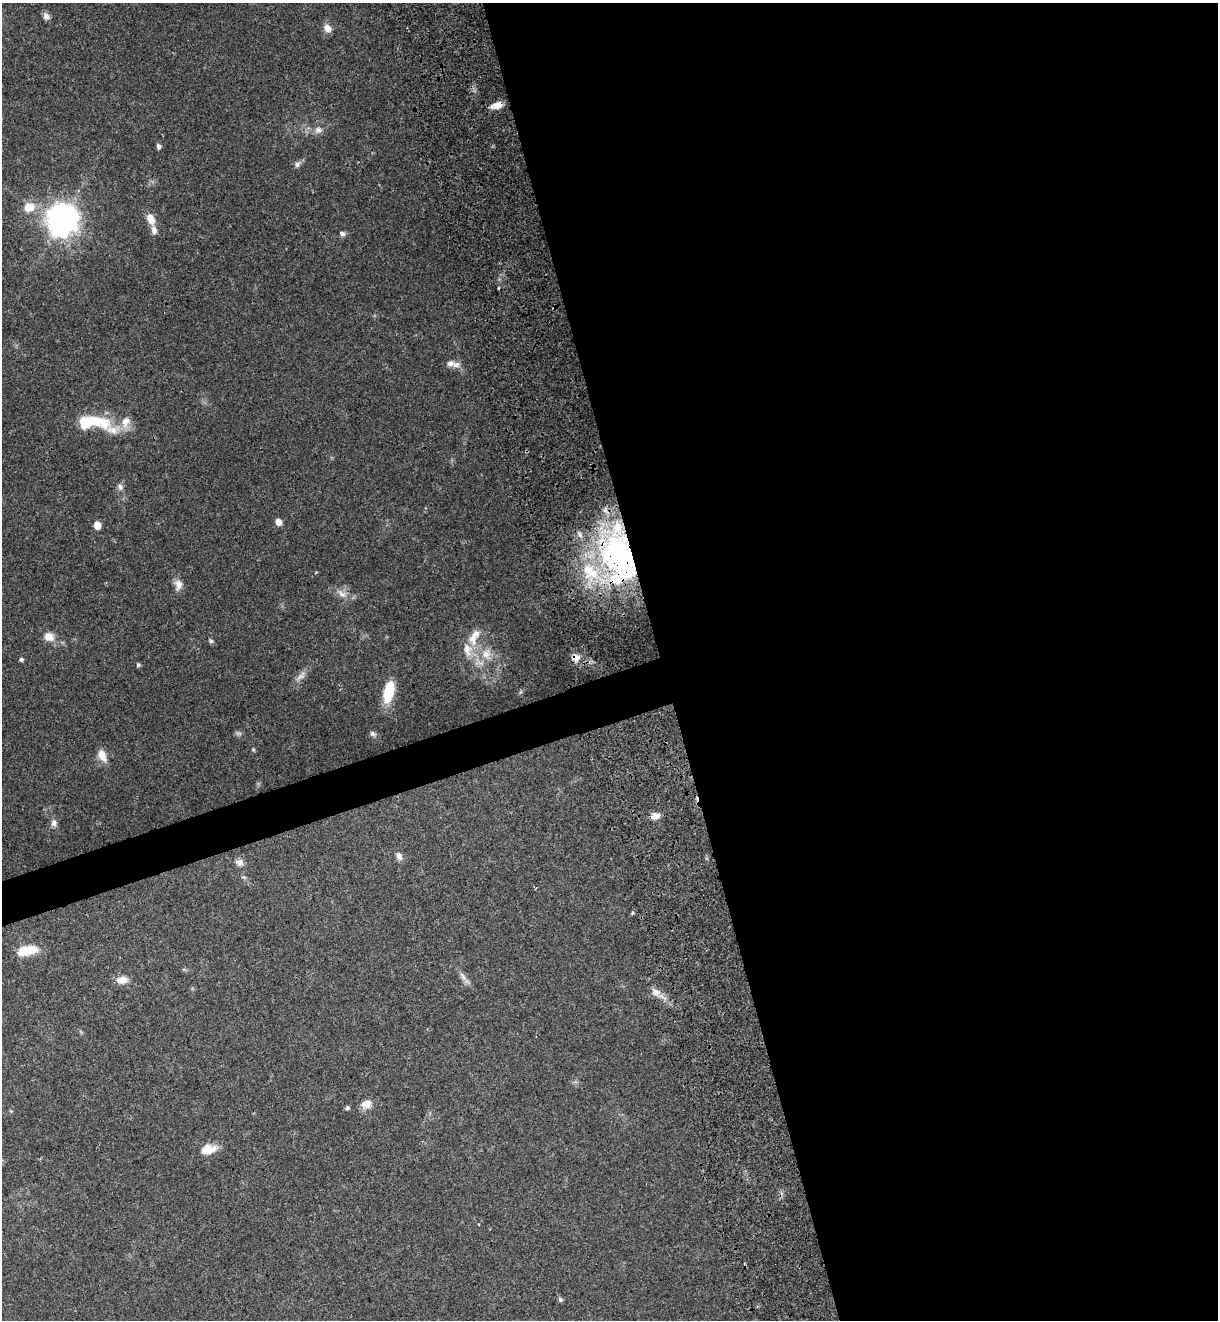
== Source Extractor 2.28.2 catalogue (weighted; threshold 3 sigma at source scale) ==
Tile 8 of 4 x 4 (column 4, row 2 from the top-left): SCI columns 3950-5165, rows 2700-4017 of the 5418 x 5401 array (HDU 1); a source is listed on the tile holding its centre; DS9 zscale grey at full resolution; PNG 1220 x 1322 px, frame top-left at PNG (2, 3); no overlay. Shown black and unused: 48% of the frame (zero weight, under 3 of 4 exposures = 9% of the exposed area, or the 3 px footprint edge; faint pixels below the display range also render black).
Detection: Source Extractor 2.28.2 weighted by HDU 2 'WHT'; one run over the whole footprint, this tile lists its part. Background 0.0648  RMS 0.0053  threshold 0.024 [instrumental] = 3 sigma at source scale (4.5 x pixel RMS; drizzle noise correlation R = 1.50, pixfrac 1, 0.0396/0.0396 arcsec/px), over >= 5 px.
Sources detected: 56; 1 too faint to see at this stretch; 1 inside a brighter object's white glare — not listed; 10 inside a brighter listed object's ellipse — not listed separately; the other 44 listed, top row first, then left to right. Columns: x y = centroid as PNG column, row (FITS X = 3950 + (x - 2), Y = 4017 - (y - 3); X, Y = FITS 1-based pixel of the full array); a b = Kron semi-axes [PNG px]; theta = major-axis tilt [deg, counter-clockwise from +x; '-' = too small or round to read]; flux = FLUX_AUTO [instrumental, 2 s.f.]
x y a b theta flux
46 16 10 7 -44 2.1
327 28 10 8 -56 3.9
497 105 14 7 18 4.7
318 130 11 8 -4 2.7
159 146 6 5 - 1.5
297 164 9 7 51 1.8
29 207 11 10 - 7.8
151 219 15 9 -66 5.5
62 220 10 10 - 780
342 233 8 6 -31 1.4
498 288 3 2 - 0.62
554 308 4 4 - 0.71
450 363 13 8 5 2.8
92 422 49 17 0 27
120 487 9 6 -70 1.8
278 522 7 6 - 3.4
97 525 6 5 - 6.4
622 557 64 42 -68 130
178 584 13 10 -83 3.8
342 594 15 6 -37 3.3
476 634 15 10 51 5.1
49 637 13 11 -26 5
211 641 6 5 - 0.96
467 649 20 12 -79 7.9
486 654 14 12 71 6.8
576 658 10 9 - 3.5
21 659 5 4 - 0.98
138 665 5 5 - 0.97
300 677 11 7 30 2.6
389 691 24 11 75 16
373 733 8 6 -26 1.3
102 755 18 9 -68 4.7
655 816 11 8 11 3.2
54 823 8 8 - 2.3
399 856 11 7 -71 2.4
240 862 9 9 - 2.6
27 950 23 10 12 12
463 977 14 6 -64 2.7
122 980 14 9 6 4.9
656 992 10 10 - 3.5
366 1104 14 11 15 4.1
347 1108 5 5 - 0.95
208 1149 20 12 11 7.1
560 1299 6 5 - 1.1
Overlapping masked pixels (flux is a lower limit): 5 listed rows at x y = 497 105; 62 220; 554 308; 622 557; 576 658